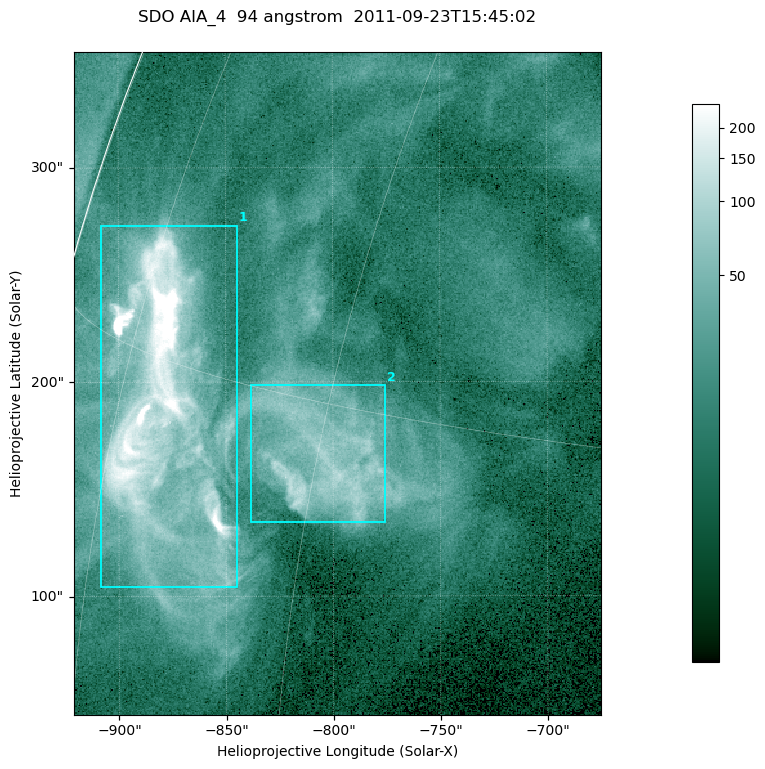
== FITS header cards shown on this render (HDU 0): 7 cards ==
TELESCOP= 'SDO     '           /
INSTRUME= 'AIA_4   '           /
WAVELNTH=                   94 /
WAVEUNIT= 'angstrom'           /
DATE-OBS= '2011-09-23T15:45:02.12' /
CTYPE1  = 'HPLN-TAN'           /
CTYPE2  = 'HPLT-TAN'           /

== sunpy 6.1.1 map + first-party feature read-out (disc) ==
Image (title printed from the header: SDO AIA_4  94 angstrom  2011-09-23T15:45:02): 410 x 515 px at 0.6 arcsec/px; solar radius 957 arcsec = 1594 px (partial field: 2.6% of the solar disc is inside the frame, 98% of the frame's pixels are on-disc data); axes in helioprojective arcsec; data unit not stated in the header (colour bar unlabelled)
Pointing: header CRPIX1/2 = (2058.48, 2043.05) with CRVAL1/2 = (0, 0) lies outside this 410 x 515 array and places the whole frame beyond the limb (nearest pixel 1.41 R_sun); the SolarSoft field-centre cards XCEN/YCEN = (-797.9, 199.3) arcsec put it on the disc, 1307 arcsec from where CRPIX/CRVAL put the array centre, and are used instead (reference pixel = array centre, CRVAL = XCEN/YCEN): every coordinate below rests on XCEN/YCEN
Orientation: roll -0.138 deg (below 1 deg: not rotated)
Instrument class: DISC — disc imager (sunpy class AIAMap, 94 A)
Bright regions (active regions / flare kernels): reference = the on-disc median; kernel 3 px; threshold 5 sigma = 47.8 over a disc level ~13.4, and >= 1.15x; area >= 211 px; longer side >= 5 px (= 3 arcsec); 2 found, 2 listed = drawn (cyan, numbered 1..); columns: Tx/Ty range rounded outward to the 2 arcsec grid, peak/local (2 s.f.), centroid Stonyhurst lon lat
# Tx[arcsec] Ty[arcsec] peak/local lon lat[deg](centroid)
1 -910..-844 104..274 67 -71 +14
2 -840..-776 134..200 8.8 -60 +13
Off-limb structures (1.02-1.3 R_sun): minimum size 105 px: none found